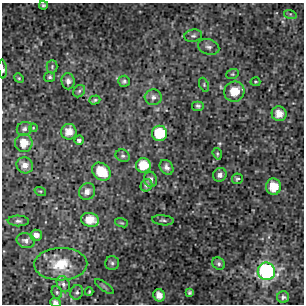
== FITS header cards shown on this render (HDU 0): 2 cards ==
NAXIS1  =                  302 / NUMBER OF ELEMENTS ALONG THIS AXIS
NAXIS2  =                  302 / NUMBER OF ELEMENTS ALONG THIS AXIS

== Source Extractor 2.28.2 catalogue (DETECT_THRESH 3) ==
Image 302 x 302 px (HDU 0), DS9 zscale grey, 1 PNG px = 1 image px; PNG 306 x 306 px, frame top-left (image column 1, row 302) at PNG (2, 3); each listed source drawn as its Kron ellipse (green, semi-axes under 4 px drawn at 4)
Background 6.38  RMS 0.93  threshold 2.78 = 3 sigma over >= 5 px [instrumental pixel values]
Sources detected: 57; all 57 listed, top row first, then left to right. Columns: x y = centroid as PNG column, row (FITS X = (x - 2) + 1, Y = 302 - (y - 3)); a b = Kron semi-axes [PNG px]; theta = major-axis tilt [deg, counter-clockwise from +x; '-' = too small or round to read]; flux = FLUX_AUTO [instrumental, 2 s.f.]
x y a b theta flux
43 5 4 3 - 110
290 14 6 4 -17 90
193 36 9 6 8 160
209 47 11 7 -17 250
52 67 7 5 89 130
3 69 9 3 -85 200
232 74 6 5 - 90
50 77 5 5 - 120
19 78 5 4 - 77
68 81 8 6 -84 280
124 81 6 5 - 130
255 82 5 4 - 75
204 85 7 4 -68 120
79 91 7 5 47 130
234 92 10 10 - 1300
153 97 8 8 - 250
95 100 5 4 - 100
198 106 6 5 - 110
279 114 7 7 - 760
33 128 4 3 - 59
24 129 8 6 24 190
69 132 8 7 - 650
159 133 7 7 - 2600
79 140 5 4 - 140
24 143 9 8 - 850
217 154 6 4 -71 89
123 156 7 6 - 130
25 165 8 7 - 410
143 165 7 7 - 1400
167 167 8 6 -54 270
101 172 10 8 -39 1600
220 175 7 6 - 280
150 179 8 6 -72 250
237 179 5 5 - 110
146 185 6 5 - 180
273 187 8 7 - 1200
40 191 6 3 -17 84
87 192 9 8 - 370
90 220 9 6 -13 830
163 220 11 5 -5 150
18 221 10 5 -1 180
121 223 6 4 -18 75
36 235 6 5 - 310
26 241 9 7 -13 250
112 263 7 7 - 140
61 264 26 16 1 1900
219 264 7 5 -47 180
266 271 9 8 - 14000
63 284 8 6 -64 220
104 287 11 3 -35 110
57 292 6 5 - 110
77 292 7 6 - 160
89 292 4 3 - 79
190 292 4 3 - 100
159 295 6 5 - 530
283 297 6 6 - 140
55 303 5 4 - 240
At the frame edge (FLAGS 8, measured only in part): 2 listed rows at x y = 3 69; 55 303